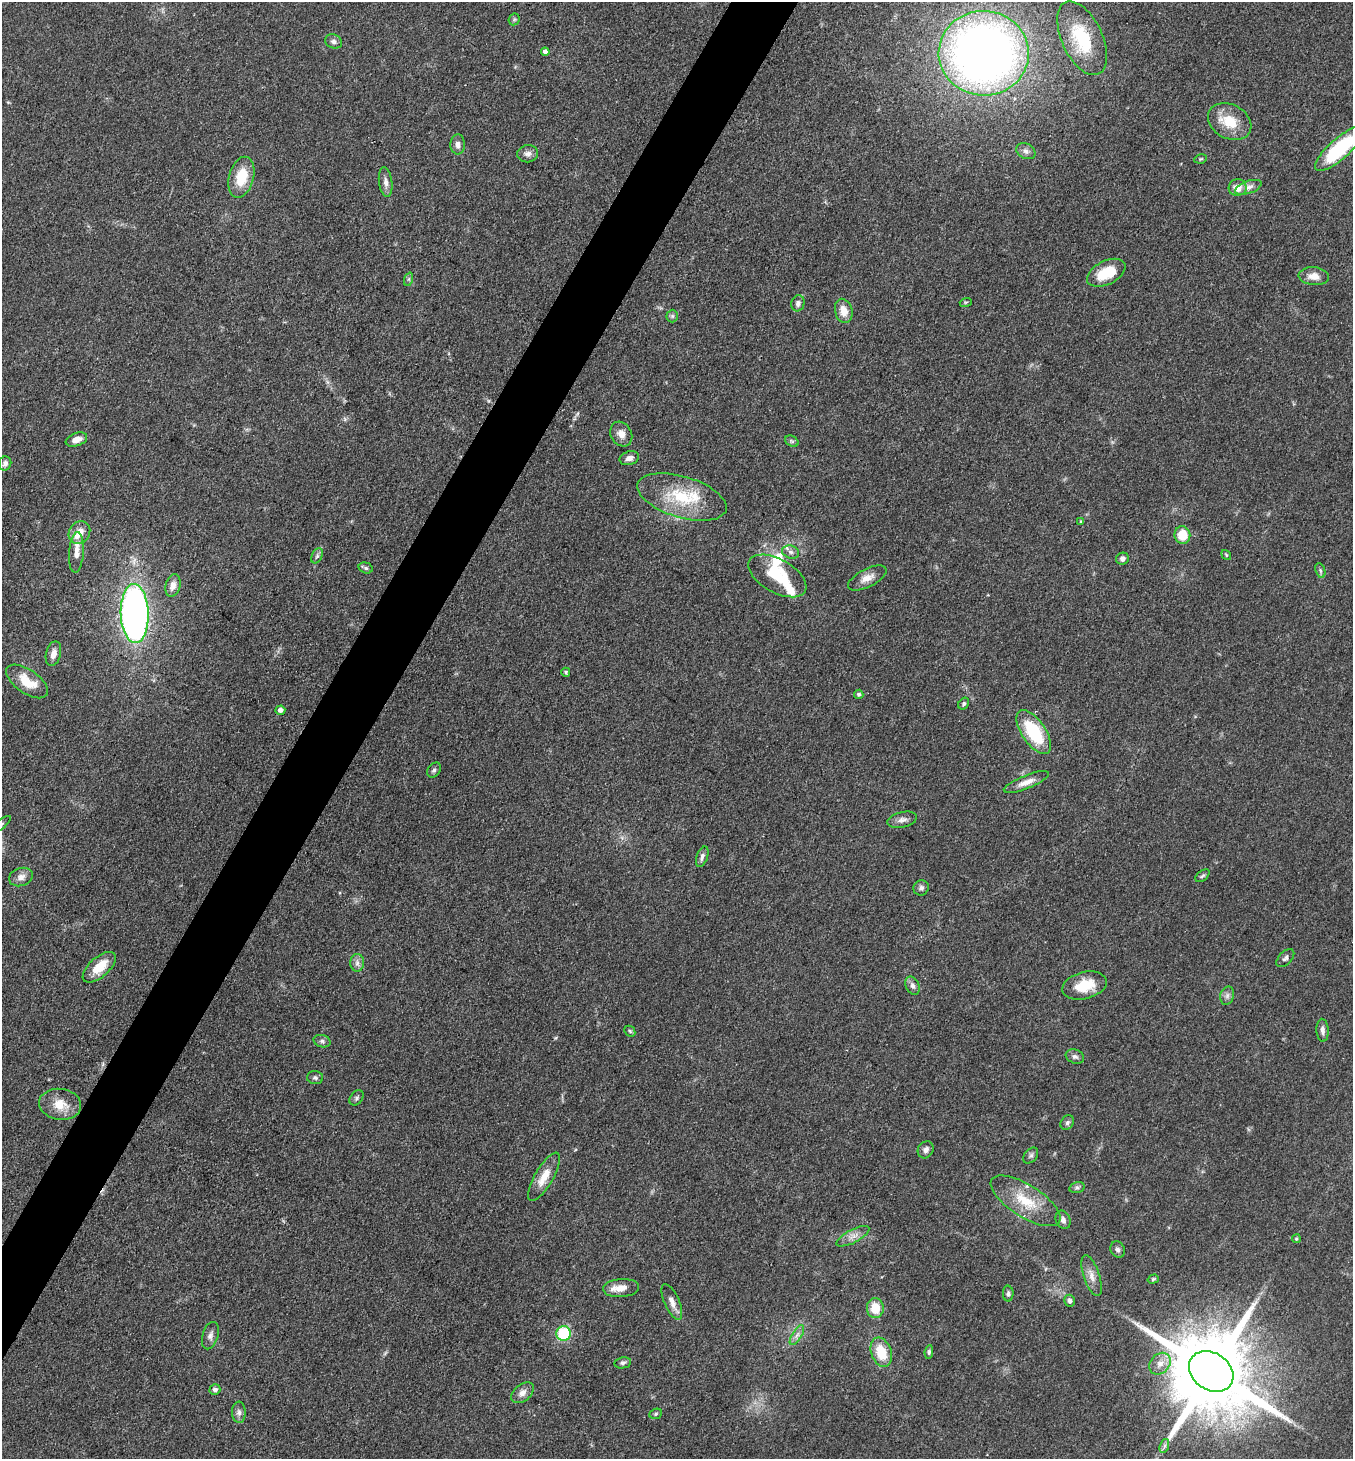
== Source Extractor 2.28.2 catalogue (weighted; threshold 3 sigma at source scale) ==
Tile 7 of 4 x 4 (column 3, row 2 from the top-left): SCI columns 2989-4339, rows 2917-4373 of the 5839 x 5832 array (HDU 1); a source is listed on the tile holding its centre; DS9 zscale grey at full resolution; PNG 1355 x 1461 px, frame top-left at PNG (2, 2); each listed source drawn as its Kron ellipse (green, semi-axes under 4 px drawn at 4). Shown black and unused: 4% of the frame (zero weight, under 3 of 4 exposures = <1% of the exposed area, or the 3 px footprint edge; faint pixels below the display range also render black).
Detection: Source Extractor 2.28.2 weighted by HDU 2 'WHT'; one run over the whole footprint, this tile lists its part. Background 0.0829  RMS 0.0057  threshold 0.0257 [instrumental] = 3 sigma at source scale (4.5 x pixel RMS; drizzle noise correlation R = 1.50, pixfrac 1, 0.05/0.05 arcsec/px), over >= 5 px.
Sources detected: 105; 5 inside a brighter listed object's ellipse — not listed separately; the other 100 listed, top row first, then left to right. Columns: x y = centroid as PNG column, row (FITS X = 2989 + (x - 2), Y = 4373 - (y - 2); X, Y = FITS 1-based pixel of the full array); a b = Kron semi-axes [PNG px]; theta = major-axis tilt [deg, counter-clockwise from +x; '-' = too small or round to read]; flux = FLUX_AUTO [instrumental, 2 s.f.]
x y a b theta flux
514 19 6 5 - 0.9
1082 38 40 20 -65 36
334 41 9 6 -22 1.9
545 52 4 4 - 2.7
984 53 45 42 -2 470
1230 122 23 17 -28 15
458 144 10 7 88 2.9
1339 149 31 10 42 49
1026 151 10 7 -27 2.3
528 154 10 8 10 2.9
1200 159 6 4 10 0.77
241 177 21 12 75 17
386 182 15 6 -82 3.1
1248 187 14 6 19 2.9
1238 188 9 8 - 6
1106 273 20 12 27 16
1314 276 15 9 -5 5.6
409 279 7 4 71 1
966 302 6 3 18 0.7
798 303 8 6 75 2.3
844 311 12 8 -76 7.1
672 316 6 6 - 1.2
621 434 13 10 -61 4.7
76 440 11 6 20 4.9
792 441 7 5 -31 1.1
629 458 10 6 17 3
5 463 7 6 - 1.9
682 497 46 20 -17 32
1081 522 4 3 - 0.67
79 533 12 10 53 6.6
1182 535 9 8 - 13
76 552 20 7 86 4.8
791 552 9 6 -17 2.2
1226 555 5 3 - 0.54
317 556 8 5 64 1.5
1122 559 6 6 - 2.4
366 568 7 5 -17 1.2
1320 571 8 4 -71 1.2
777 576 32 16 -29 25
867 578 21 9 27 5.5
173 585 11 7 75 4
135 614 29 14 -88 270
53 654 12 7 75 3.9
566 672 4 4 - 0.86
27 681 24 12 -35 13
859 694 4 4 - 1.3
964 704 6 5 - 1.2
280 710 5 4 - 2.6
1034 732 25 12 -55 33
434 770 8 6 52 1.5
1026 782 24 6 22 5.6
902 820 15 7 14 3
2 824 11 3 41 1.2
702 857 11 5 70 2.3
1202 876 8 5 37 1.1
21 877 12 9 18 3.4
921 888 8 7 - 1.9
1285 958 11 6 46 1.8
357 963 8 7 - 2.3
99 967 20 10 41 12
1084 985 23 13 15 15
913 986 9 6 -65 2.4
1227 996 9 6 75 2.1
1323 1030 11 6 -87 2.4
630 1031 6 5 - 0.88
322 1041 8 6 -16 1.7
1075 1056 9 7 -21 1.9
315 1078 8 6 -3 1.5
357 1098 8 6 52 1.4
60 1104 21 15 -8 10
1067 1123 8 6 58 1.6
926 1150 9 7 56 2.5
1031 1156 9 6 49 1.6
544 1177 27 9 60 9.3
1077 1187 8 5 15 1.3
1025 1201 40 16 -32 20
1063 1220 9 7 -68 2.4
853 1236 18 6 27 4.3
1296 1239 4 4 - 0.84
1118 1250 8 7 - 1.8
1092 1276 21 8 -72 4.9
1153 1279 6 4 18 0.84
621 1288 18 9 4 6.6
1008 1294 8 5 -88 1.4
1070 1301 6 5 - 1.7
672 1302 19 7 -66 4.3
875 1308 10 8 -89 12
563 1333 7 7 - 27
797 1335 11 4 58 2.3
210 1336 14 8 74 2.9
881 1352 15 10 -70 16
929 1352 7 4 82 1.1
623 1363 8 5 9 1.4
1160 1364 12 9 46 5.4
1211 1372 24 18 -35 11000
215 1389 5 5 - 1.8
522 1393 13 8 38 3.7
239 1412 11 7 -87 2.3
656 1414 6 5 - 0.93
1164 1446 7 4 71 1.5
Isophote crosses this tile's border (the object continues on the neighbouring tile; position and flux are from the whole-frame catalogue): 2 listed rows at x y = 1339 149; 2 824